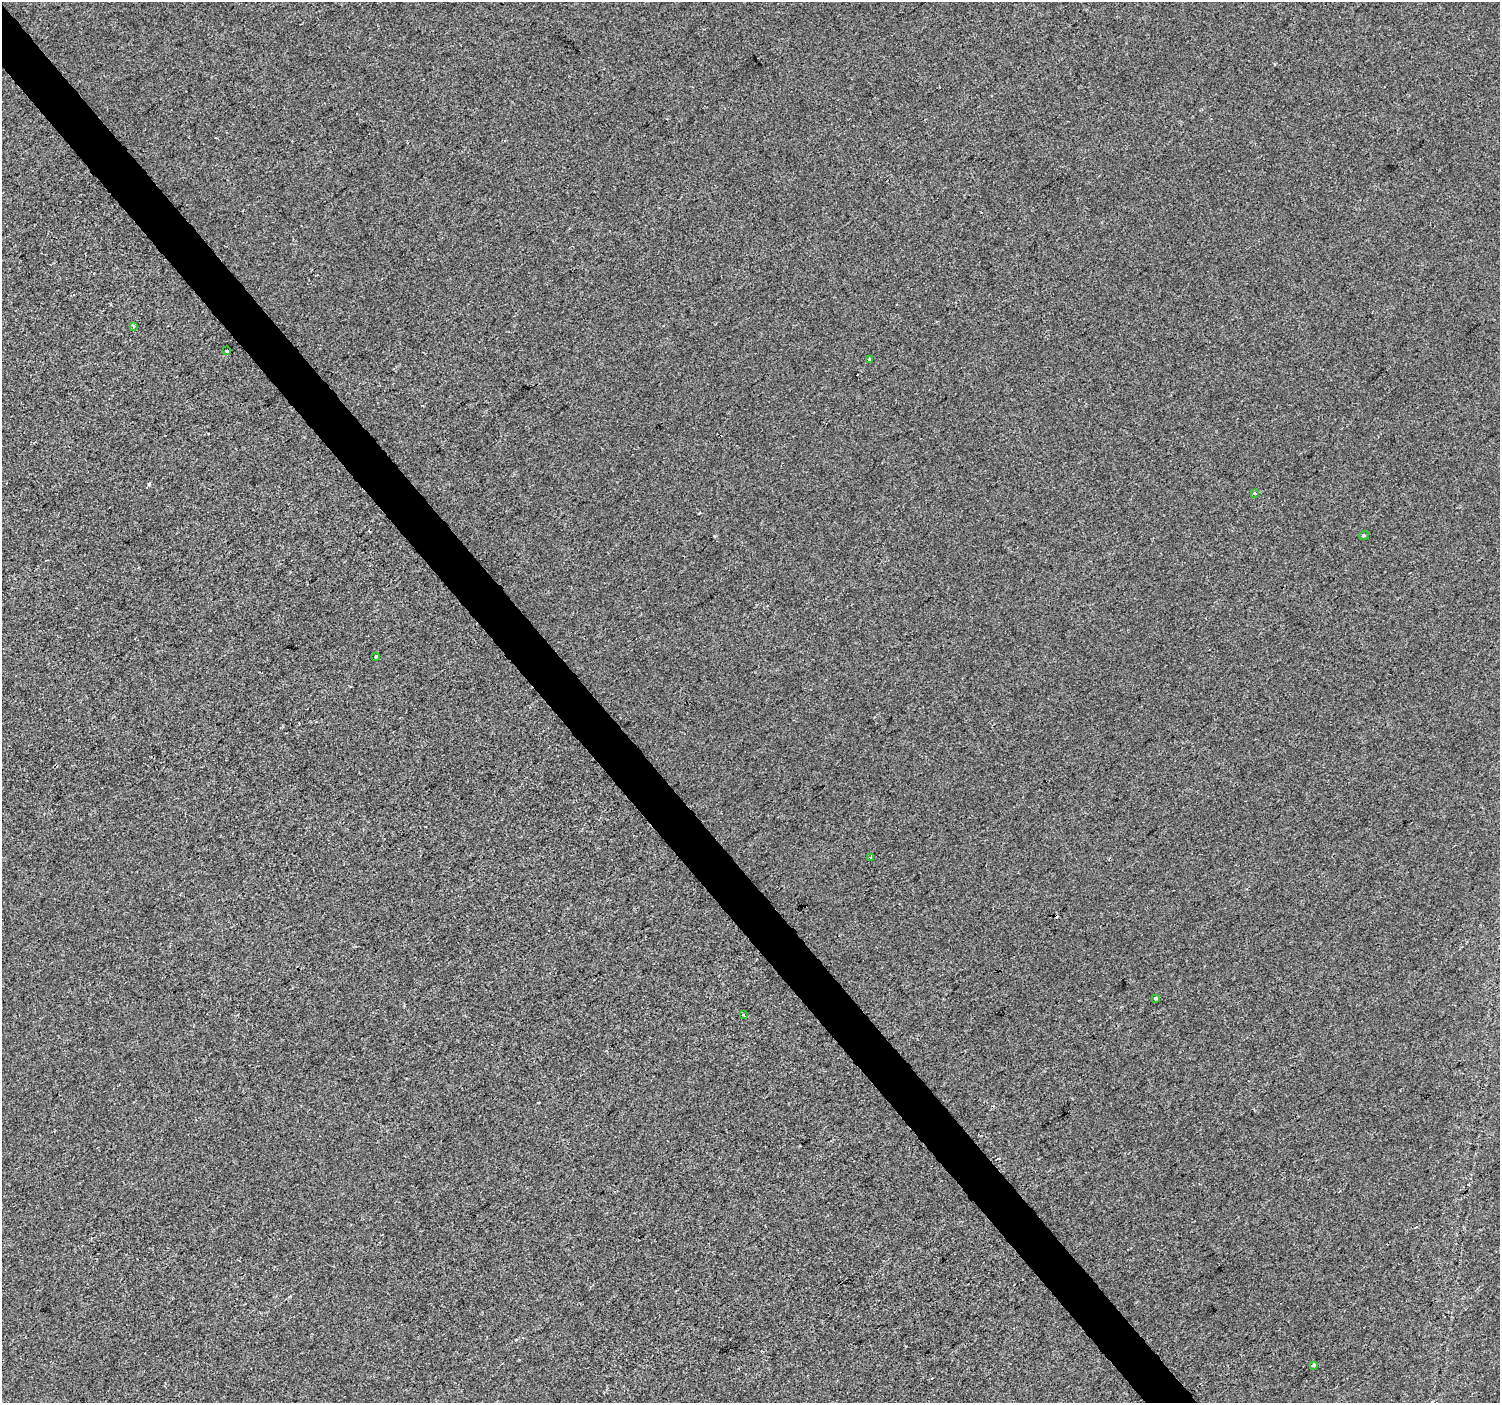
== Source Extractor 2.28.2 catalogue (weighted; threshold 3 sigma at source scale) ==
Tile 11 of 4 x 4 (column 3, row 3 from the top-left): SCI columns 2998-4495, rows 1602-3002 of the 5992 x 5941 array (HDU 1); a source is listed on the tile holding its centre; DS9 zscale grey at full resolution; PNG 1502 x 1405 px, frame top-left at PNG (2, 2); each listed source drawn as its Kron ellipse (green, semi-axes under 4 px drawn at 4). Shown black and unused: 3% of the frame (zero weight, under 2 of 3 exposures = <1% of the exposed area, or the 3 px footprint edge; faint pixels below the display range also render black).
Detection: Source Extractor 2.28.2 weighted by HDU 2 'WHT'; one run over the whole footprint, this tile lists its part. Background 3.85e-05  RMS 0.0045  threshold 0.0203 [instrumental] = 3 sigma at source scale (4.5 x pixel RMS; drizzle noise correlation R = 1.50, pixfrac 1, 0.0396/0.0396 arcsec/px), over >= 5 px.
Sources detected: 13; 3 cosmic-ray / hot-pixel residue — neither listed nor drawn; the other 10 listed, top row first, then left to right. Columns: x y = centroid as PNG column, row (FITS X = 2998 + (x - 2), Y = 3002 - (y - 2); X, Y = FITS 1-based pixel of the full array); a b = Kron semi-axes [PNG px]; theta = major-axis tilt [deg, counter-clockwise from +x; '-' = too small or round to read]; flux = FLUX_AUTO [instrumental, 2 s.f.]
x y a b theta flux
134 326 3 3 - 1
226 351 3 3 - 1.5
869 360 4 3 - 3.9
1255 493 3 3 - 2.2
1364 535 5 3 - 0.43
376 656 3 3 - 1.7
871 857 3 3 - 1.8
1156 998 3 3 - 1
744 1015 3 3 - 1.3
1314 1365 4 3 - 0.84
Unlisted compact peaks at least as high as the median listed source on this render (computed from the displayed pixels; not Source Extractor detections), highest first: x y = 149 484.